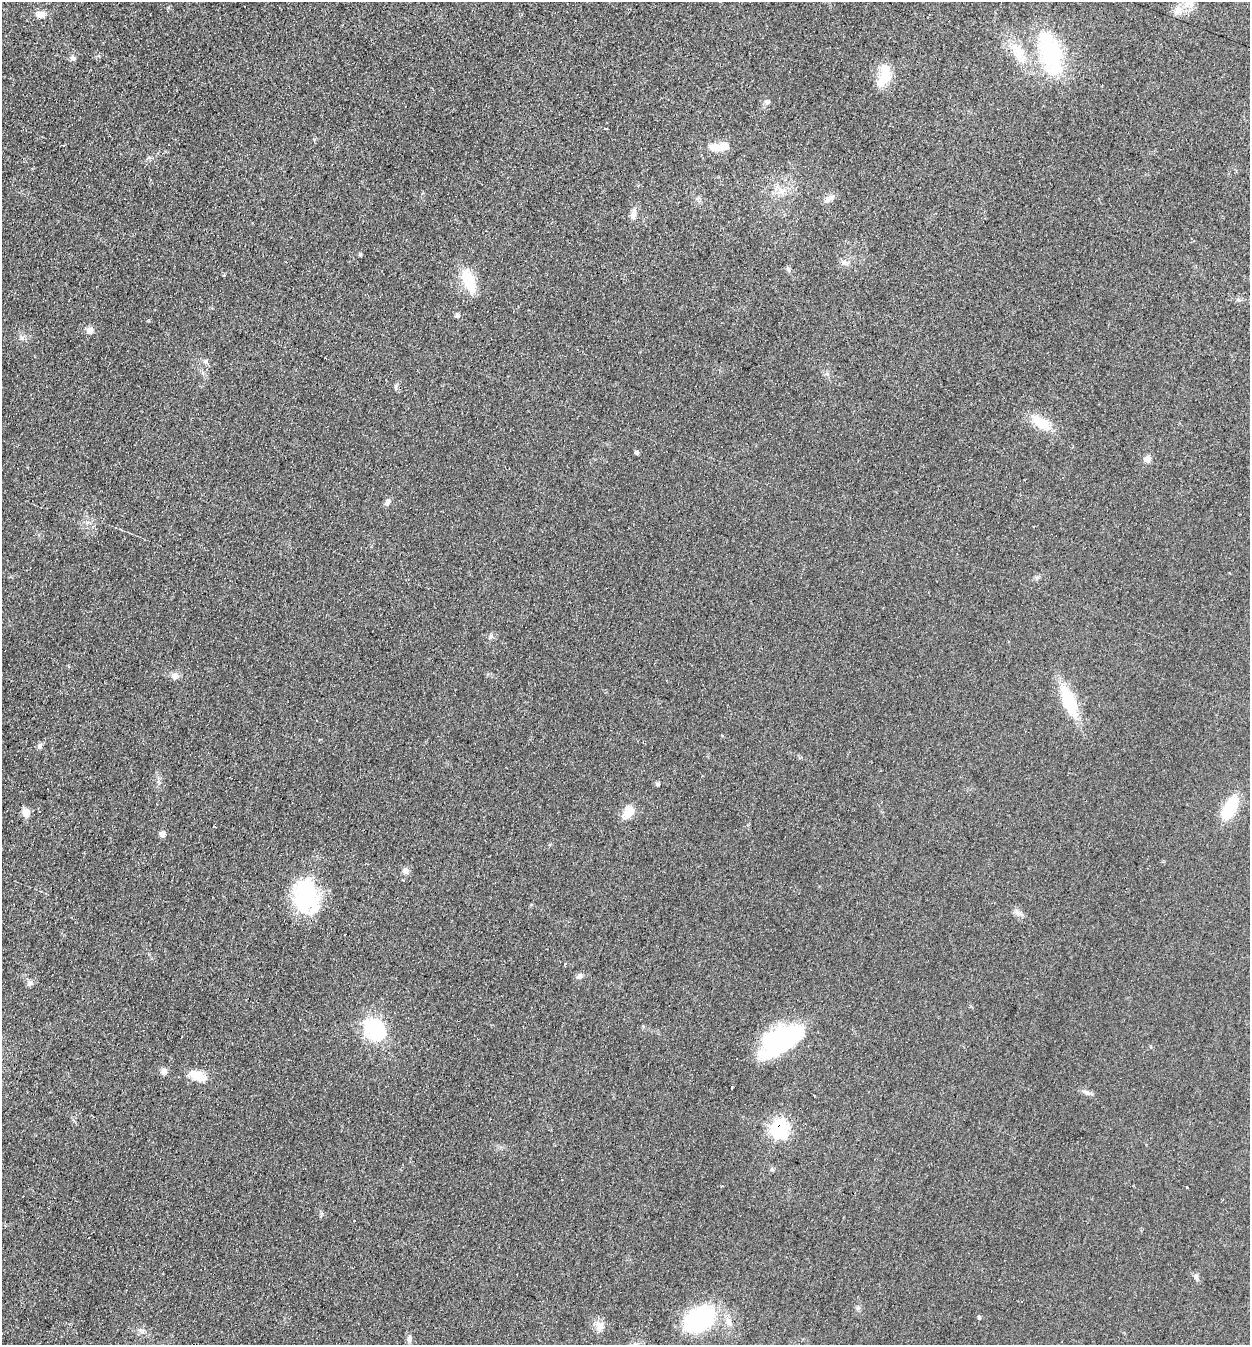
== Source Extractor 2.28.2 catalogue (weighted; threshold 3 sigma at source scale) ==
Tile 11 of 4 x 4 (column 3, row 3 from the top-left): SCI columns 2777-4024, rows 1343-2685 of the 5413 x 5374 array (HDU 1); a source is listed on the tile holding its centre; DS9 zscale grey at full resolution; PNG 1252 x 1347 px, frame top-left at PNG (2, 2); no overlay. Shown black and unused: <1% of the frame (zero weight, under 2 of 3 exposures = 2% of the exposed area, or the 3 px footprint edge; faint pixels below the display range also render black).
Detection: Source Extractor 2.28.2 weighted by HDU 2 'WHT'; one run over the whole footprint, this tile lists its part. Background 0.0753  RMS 0.01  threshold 0.047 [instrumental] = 3 sigma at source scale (4.5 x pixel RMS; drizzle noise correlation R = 1.50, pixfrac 1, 0.05/0.05 arcsec/px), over >= 5 px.
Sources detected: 55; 2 inside a brighter object's white glare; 2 cosmic-ray / hot-pixel residue — not listed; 1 inside a brighter listed object's ellipse — not listed separately; the other 50 listed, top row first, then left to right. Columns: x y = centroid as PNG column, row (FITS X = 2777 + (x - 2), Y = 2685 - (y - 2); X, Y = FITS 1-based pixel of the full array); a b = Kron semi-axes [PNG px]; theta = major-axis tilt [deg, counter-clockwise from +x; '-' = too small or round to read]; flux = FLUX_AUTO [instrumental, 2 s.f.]
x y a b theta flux
1190 2 17 16 - 15
41 14 13 8 -7 8.4
1018 53 34 12 -64 26
1051 53 42 19 -73 110
73 58 9 6 -29 2.5
884 76 33 12 71 21
767 102 8 6 -10 2.7
723 146 18 10 15 13
829 199 16 6 28 5
633 214 14 7 78 6.3
360 254 6 4 0 1.2
845 263 11 7 -26 4.1
789 270 7 4 -88 1.8
469 280 26 12 -67 35
457 316 6 6 - 2.3
90 330 10 9 - 5
205 361 7 5 67 2.4
1041 423 26 12 -34 25
637 452 5 5 - 2.2
1148 459 9 8 - 4.8
387 502 10 7 52 3.6
491 636 7 4 72 1.9
174 676 10 9 - 4.5
1069 701 37 15 -68 46
40 746 7 6 - 2.7
1229 808 28 13 63 37
26 812 9 8 - 8.7
628 812 19 11 56 15
162 834 6 5 - 6.3
405 871 9 8 - 4.3
403 880 3 3 - 1.5
305 897 39 26 -67 93
579 976 9 6 32 3.3
30 983 9 7 29 3.4
375 1030 29 23 -48 61
782 1040 47 22 34 140
164 1072 9 8 - 3.9
198 1076 21 11 -20 17
732 1086 3 3 - 12
1086 1092 11 6 -29 3.8
779 1129 8 7 - 290
772 1169 6 4 -1 1.5
354 1221 3 3 - 3
1196 1277 10 5 -73 2.7
858 1308 7 4 -18 1.7
979 1317 5 4 - 1.7
699 1319 27 19 36 140
729 1322 14 7 -55 6.6
600 1326 13 11 -73 9
409 1338 8 5 -78 3
Overlapping masked pixels (flux is a lower limit): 1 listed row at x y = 779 1129
Isophote crosses this tile's border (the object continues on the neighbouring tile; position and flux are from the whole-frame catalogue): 1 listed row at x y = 1190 2
Unlisted compact peaks at least as high as the median listed source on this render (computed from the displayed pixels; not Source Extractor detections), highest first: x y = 657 784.